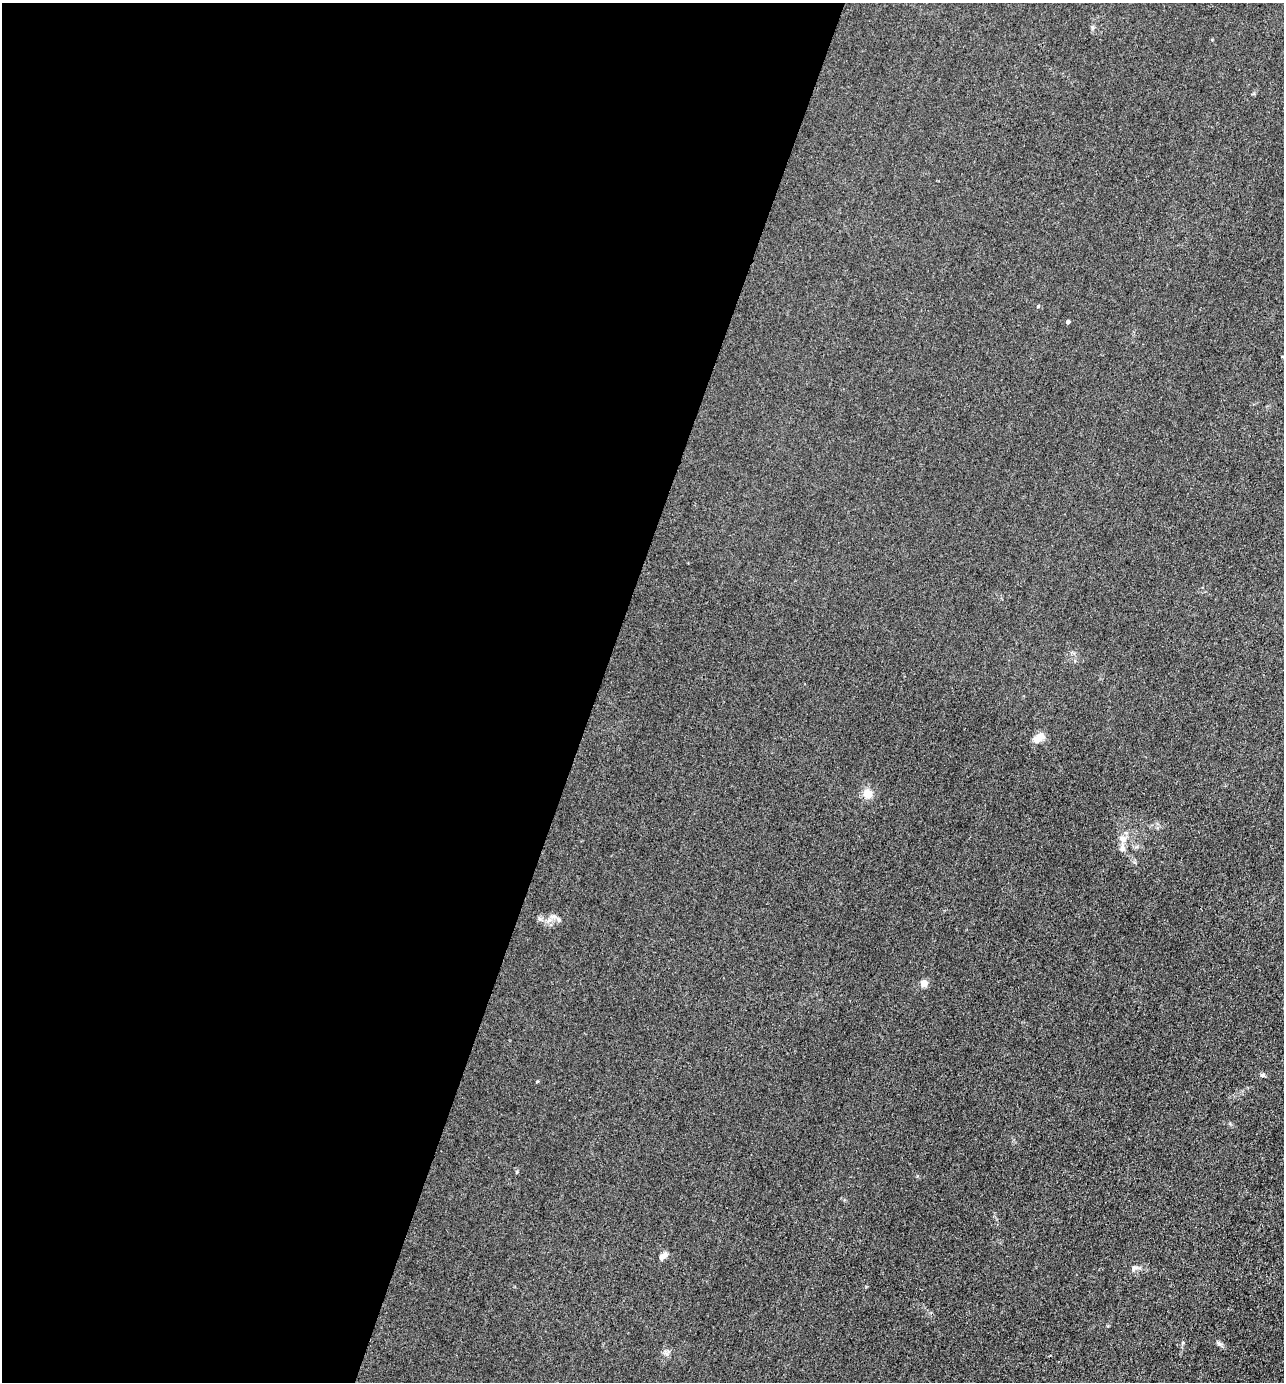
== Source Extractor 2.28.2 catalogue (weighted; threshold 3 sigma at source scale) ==
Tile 5 of 4 x 4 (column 1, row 2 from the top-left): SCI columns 272-1553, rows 2762-4141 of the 5536 x 5523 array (HDU 1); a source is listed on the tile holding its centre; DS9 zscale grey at full resolution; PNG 1286 x 1384 px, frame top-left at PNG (2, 3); no overlay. Shown black and unused: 47% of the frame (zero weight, under 3 of 4 exposures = <1% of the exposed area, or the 3 px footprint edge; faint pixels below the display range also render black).
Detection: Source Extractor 2.28.2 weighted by HDU 2 'WHT'; one run over the whole footprint, this tile lists its part. Background 0.0282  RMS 0.0049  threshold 0.022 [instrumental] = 3 sigma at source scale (4.5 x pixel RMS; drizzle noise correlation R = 1.50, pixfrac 1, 0.05/0.05 arcsec/px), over >= 5 px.
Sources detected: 12; all 12 listed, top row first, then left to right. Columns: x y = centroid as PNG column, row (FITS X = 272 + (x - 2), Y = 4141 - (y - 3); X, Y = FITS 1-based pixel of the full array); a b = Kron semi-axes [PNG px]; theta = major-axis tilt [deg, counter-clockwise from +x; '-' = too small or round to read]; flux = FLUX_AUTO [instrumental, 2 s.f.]
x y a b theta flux
1038 306 4 4 - 0.38
1068 322 5 4 - 1
1039 738 13 7 38 5.2
867 794 10 9 - 5.6
1122 838 11 9 -43 3.3
1122 848 10 8 -82 1.7
554 916 9 4 -8 1.3
924 983 5 4 - 9.6
1262 1075 6 5 - 0.86
663 1257 13 6 42 2.1
1134 1268 8 5 73 1.2
1219 1344 7 4 -19 0.93